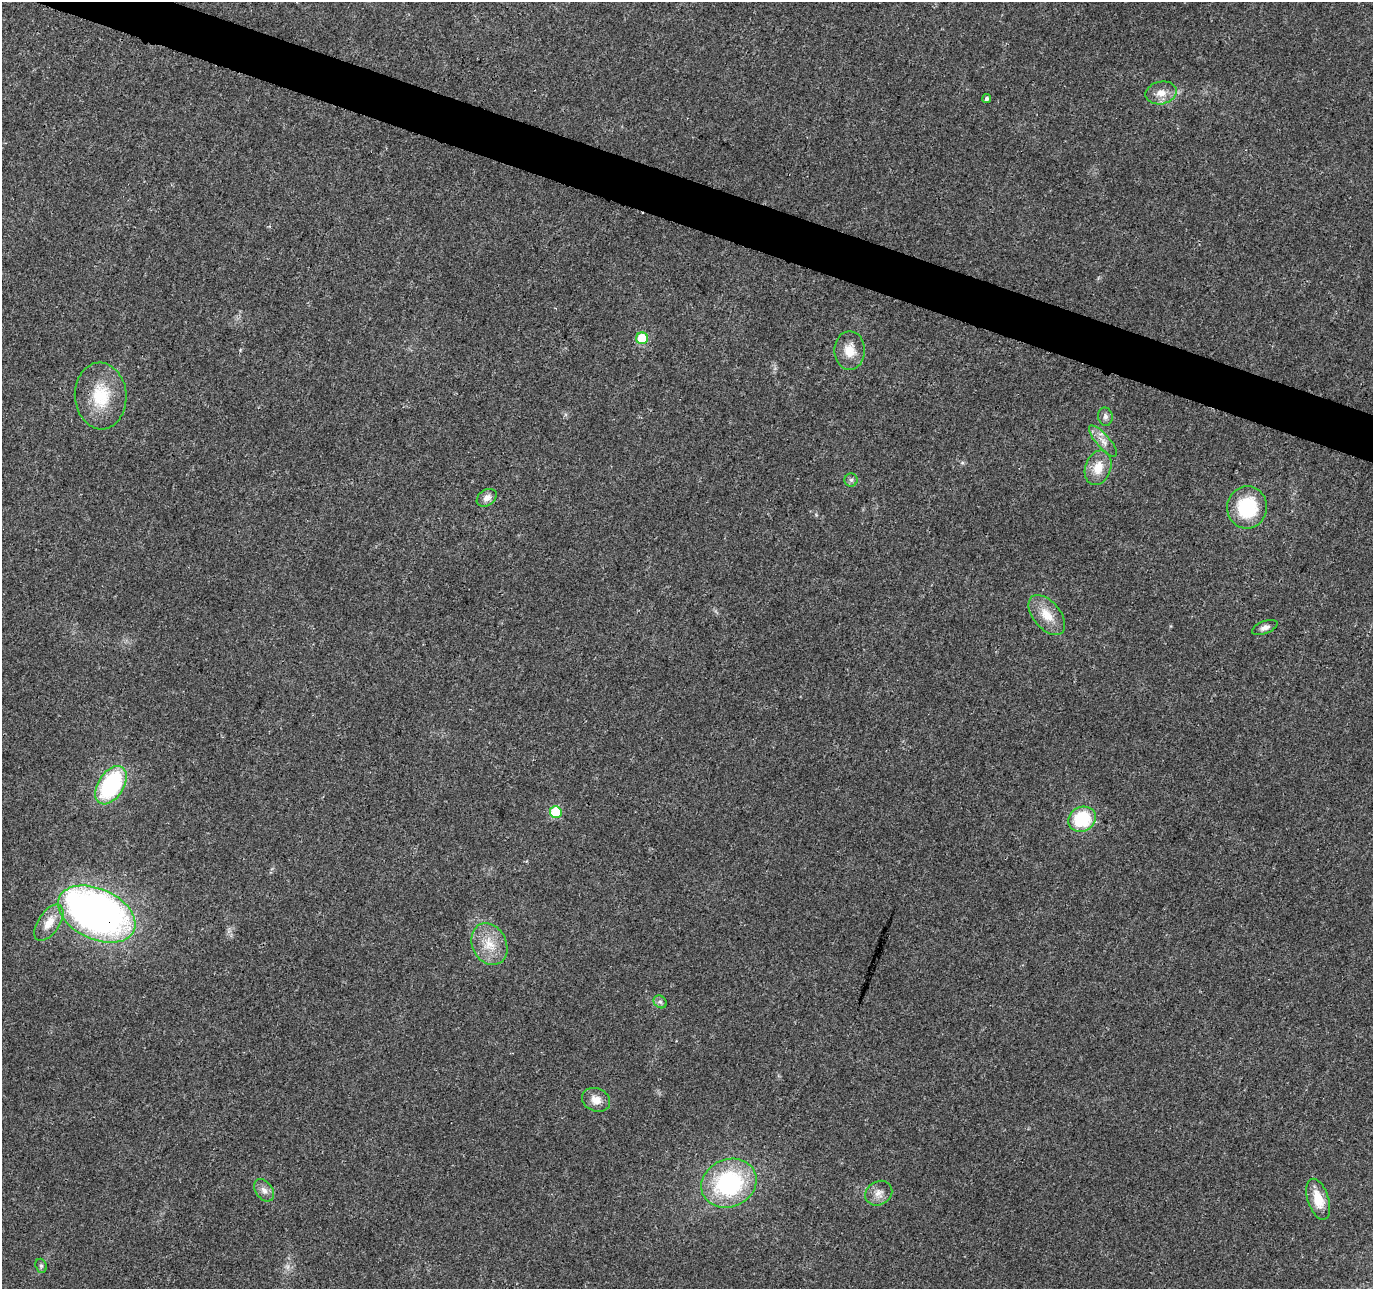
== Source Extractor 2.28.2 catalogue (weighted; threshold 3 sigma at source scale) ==
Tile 11 of 4 x 4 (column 3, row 3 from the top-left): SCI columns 2751-4121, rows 1503-2789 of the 5505 x 5644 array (HDU 1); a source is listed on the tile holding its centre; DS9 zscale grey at full resolution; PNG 1375 x 1291 px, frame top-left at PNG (2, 2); each listed source drawn as its Kron ellipse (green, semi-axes under 4 px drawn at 4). Shown black and unused: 3% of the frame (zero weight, under 3 of 4 exposures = <1% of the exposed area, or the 3 px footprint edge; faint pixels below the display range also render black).
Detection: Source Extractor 2.28.2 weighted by HDU 2 'WHT'; one run over the whole footprint, this tile lists its part. Background 0.0261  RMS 0.0033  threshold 0.0148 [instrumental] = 3 sigma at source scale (4.5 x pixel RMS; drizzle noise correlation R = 1.50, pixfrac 1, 0.0396/0.0396 arcsec/px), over >= 5 px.
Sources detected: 27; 1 inside a brighter object's white glare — neither listed nor drawn; the other 26 listed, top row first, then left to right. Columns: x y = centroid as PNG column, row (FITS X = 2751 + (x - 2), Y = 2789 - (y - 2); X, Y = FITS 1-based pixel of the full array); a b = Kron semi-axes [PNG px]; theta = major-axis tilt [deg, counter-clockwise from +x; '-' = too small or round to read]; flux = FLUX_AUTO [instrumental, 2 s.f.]
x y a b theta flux
1161 93 16 11 12 3.7
987 98 4 4 - 0.79
642 338 6 6 - 18
850 350 19 15 90 5.4
101 396 33 26 -86 15
1105 417 9 7 -79 1.2
1103 441 20 6 -48 2.8
1098 468 18 13 70 5.7
851 480 6 6 - 0.88
487 498 11 8 34 2.1
1247 507 21 20 - 20
1047 615 23 13 -50 6.1
1265 627 13 6 21 1.5
111 785 21 13 58 36
556 812 6 6 - 20
1082 819 14 12 28 17
97 914 41 25 -25 180
49 923 21 10 57 4.8
489 944 22 17 -63 7.5
660 1002 7 6 - 0.92
596 1100 14 11 -23 3.5
729 1183 28 24 23 39
264 1190 12 8 -54 2
879 1193 14 11 30 2.9
1318 1199 21 10 -72 7.1
41 1266 7 5 -70 0.66
Overlapping masked pixels (flux is a lower limit): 1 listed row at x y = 97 914